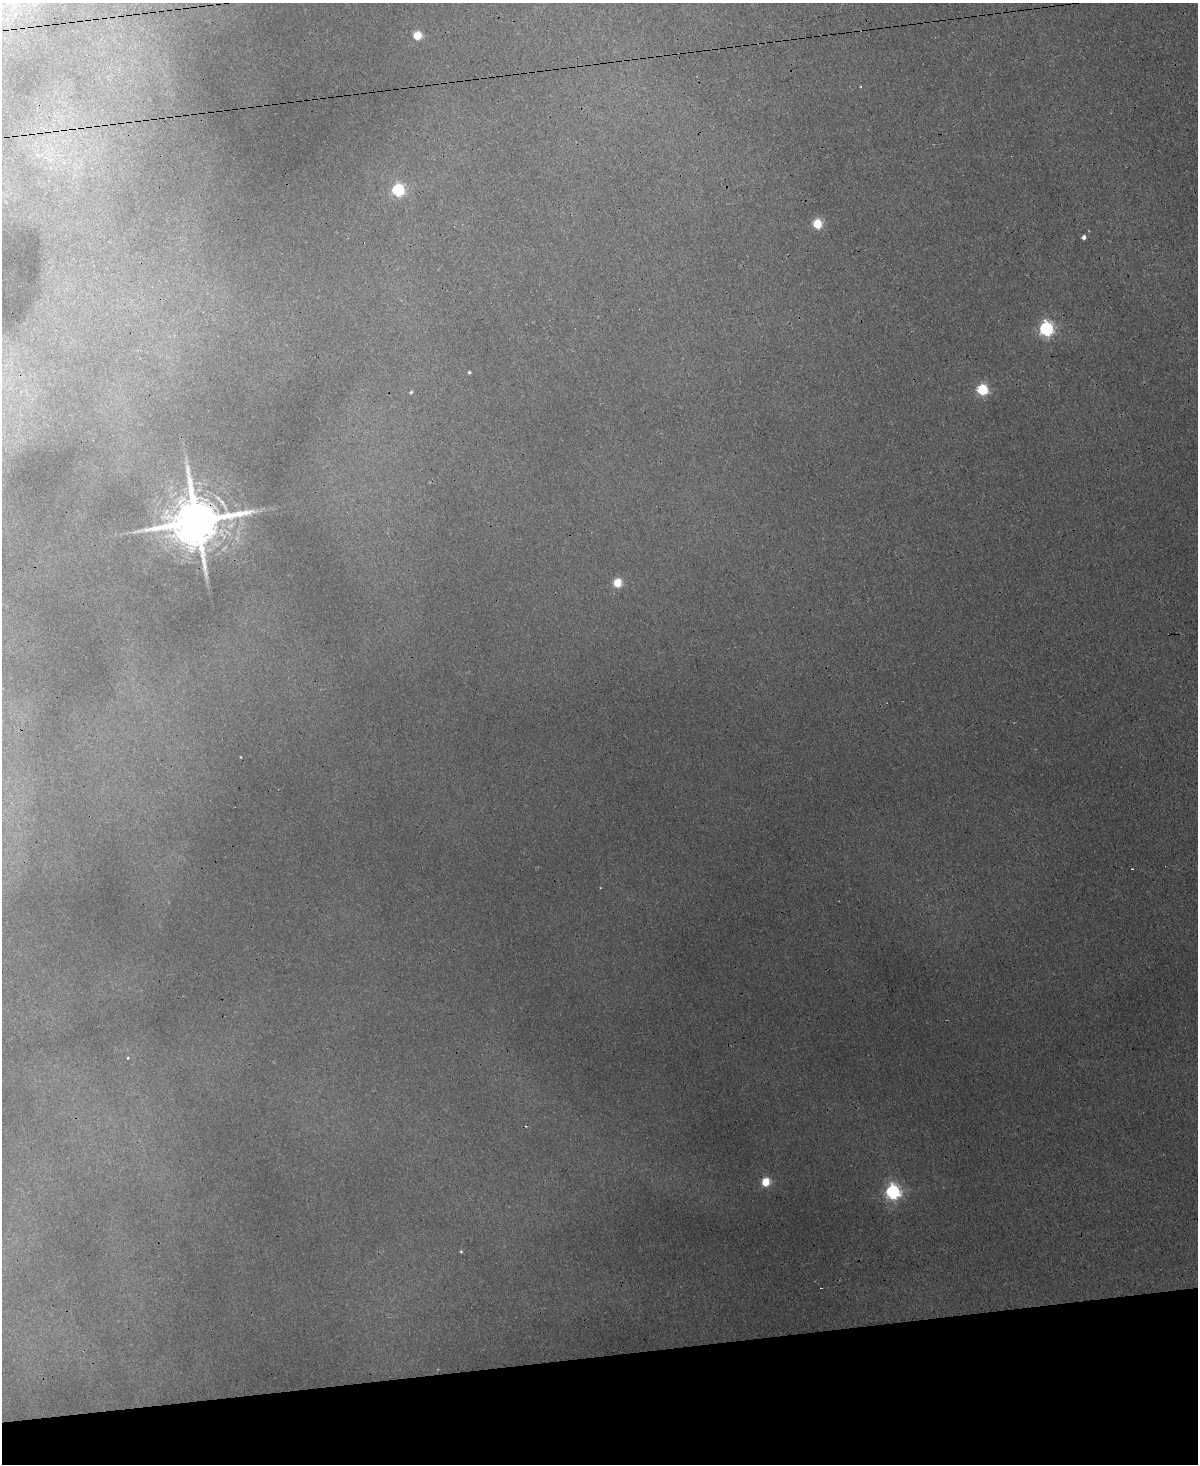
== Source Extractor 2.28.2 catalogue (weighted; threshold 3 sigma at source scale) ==
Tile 10 of 4 x 3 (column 2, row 3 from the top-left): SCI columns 1315-2510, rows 363-1824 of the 5022 x 4996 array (HDU 1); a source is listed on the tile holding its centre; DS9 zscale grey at full resolution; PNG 1200 x 1466 px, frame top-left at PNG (2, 3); no overlay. Shown black and unused: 8% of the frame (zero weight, under 3 of 4 exposures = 12% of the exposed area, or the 3 px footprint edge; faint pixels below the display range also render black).
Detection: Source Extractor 2.28.2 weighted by HDU 2 'WHT'; one run over the whole footprint, this tile lists its part. Background 0.0188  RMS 0.003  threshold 0.0135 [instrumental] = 3 sigma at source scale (4.5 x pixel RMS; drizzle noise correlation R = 1.50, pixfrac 1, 0.05/0.05 arcsec/px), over >= 5 px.
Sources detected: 15; all 15 listed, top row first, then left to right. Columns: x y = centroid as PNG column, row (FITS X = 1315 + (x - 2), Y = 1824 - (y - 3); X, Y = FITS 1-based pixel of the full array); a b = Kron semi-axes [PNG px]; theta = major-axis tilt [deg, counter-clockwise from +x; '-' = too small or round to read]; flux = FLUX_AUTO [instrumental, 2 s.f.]
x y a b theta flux
417 35 5 5 - 13
398 190 6 6 - 46
817 224 5 5 - 17
1084 237 4 4 - 1.2
1046 329 6 6 - 74
469 372 3 3 - 0.46
982 390 6 5 - 33
411 392 4 4 - 0.47
197 521 15 14 - 1900
617 583 5 5 - 14
1132 869 3 2 - 0.35
128 1058 4 3 - 0.34
766 1182 5 5 - 14
893 1192 7 6 - 83
461 1252 4 3 - 0.32
Overlapping masked pixels (flux is a lower limit): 1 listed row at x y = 197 521